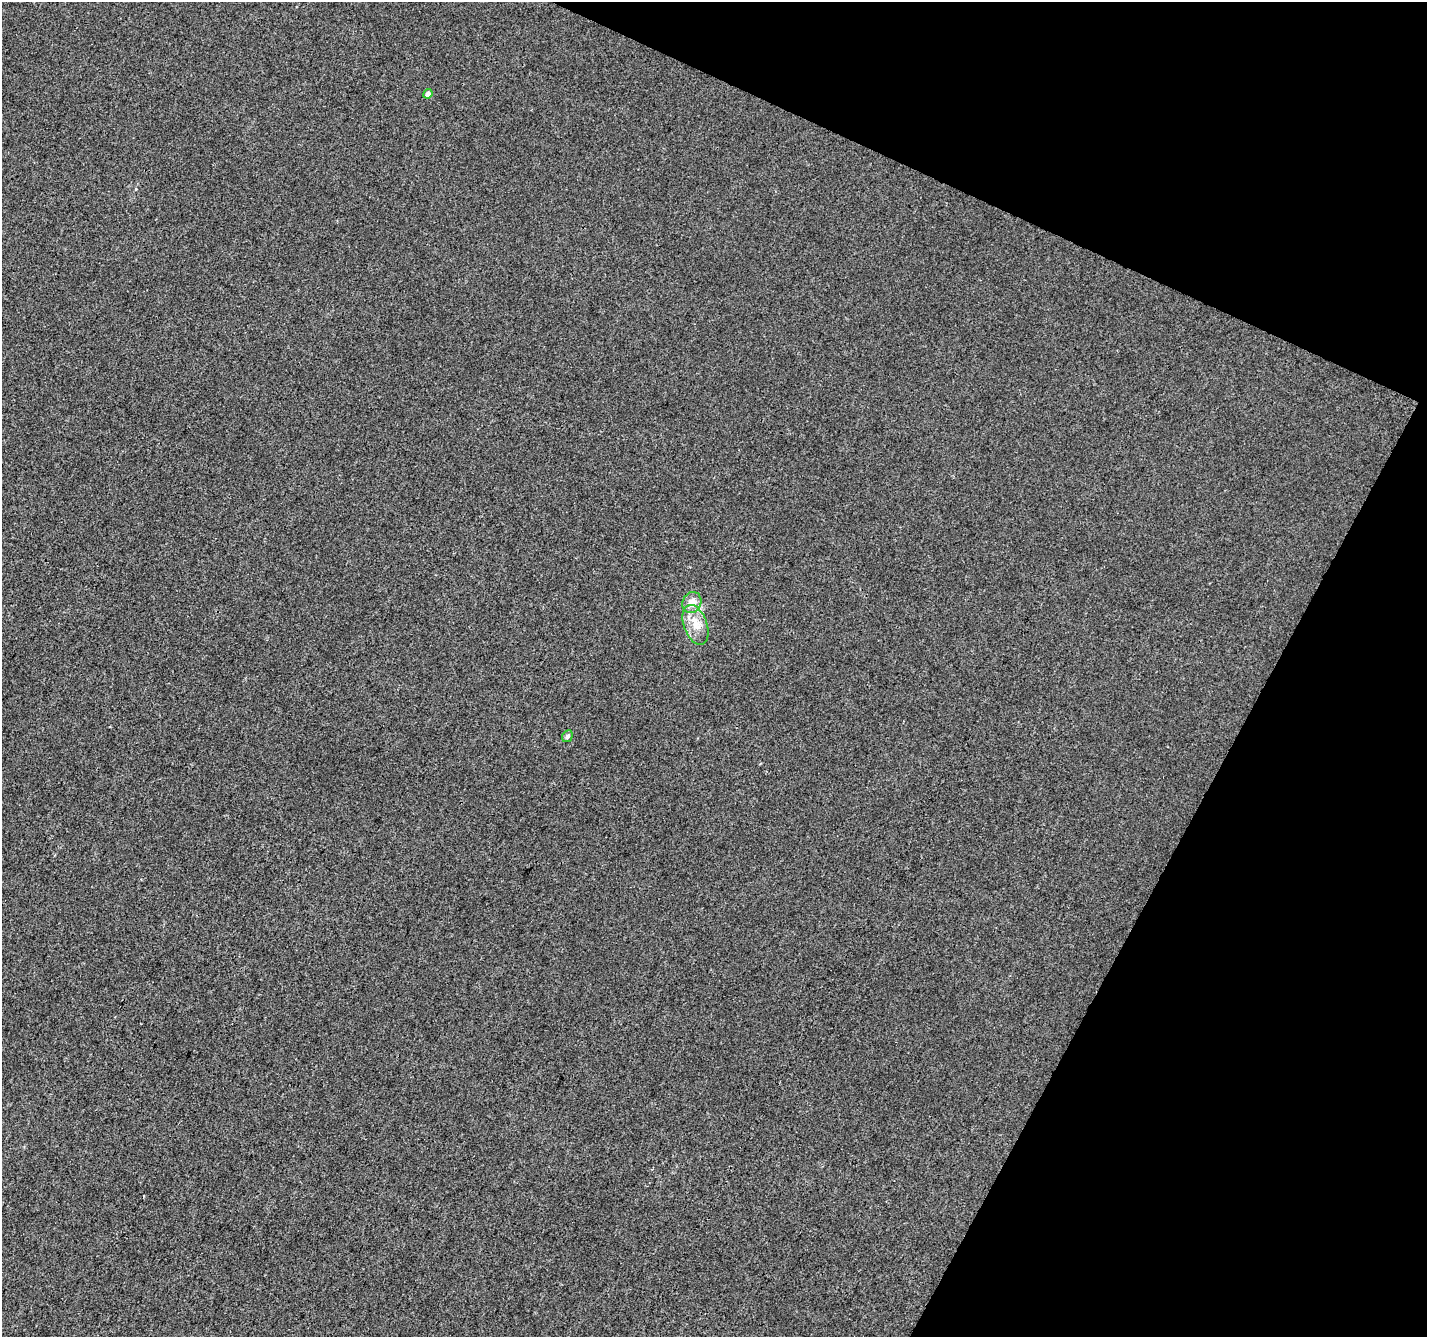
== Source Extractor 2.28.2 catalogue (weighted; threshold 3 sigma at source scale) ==
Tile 8 of 4 x 4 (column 4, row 2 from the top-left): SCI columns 4284-5708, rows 2942-4276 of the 5708 x 5815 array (HDU 1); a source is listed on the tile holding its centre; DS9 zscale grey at full resolution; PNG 1429 x 1339 px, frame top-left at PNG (2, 2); each listed source drawn as its Kron ellipse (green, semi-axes under 4 px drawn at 4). Shown black and unused: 22% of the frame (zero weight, under 3 of 4 exposures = <1% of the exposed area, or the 3 px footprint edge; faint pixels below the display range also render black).
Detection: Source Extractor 2.28.2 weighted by HDU 2 'WHT'; one run over the whole footprint, this tile lists its part. Background 2.39e-04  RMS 0.0036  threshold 0.0162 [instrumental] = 3 sigma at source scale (4.5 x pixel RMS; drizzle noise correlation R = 1.50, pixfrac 1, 0.0396/0.0396 arcsec/px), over >= 5 px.
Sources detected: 4; all 4 listed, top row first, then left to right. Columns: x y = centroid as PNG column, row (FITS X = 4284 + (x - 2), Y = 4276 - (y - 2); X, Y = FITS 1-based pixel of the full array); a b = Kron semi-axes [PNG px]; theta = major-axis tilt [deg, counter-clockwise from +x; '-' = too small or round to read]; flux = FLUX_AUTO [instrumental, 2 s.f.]
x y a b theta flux
428 94 5 4 - 1.9
692 602 11 9 62 3.8
696 625 21 11 -70 5.3
567 736 6 5 - 1.2